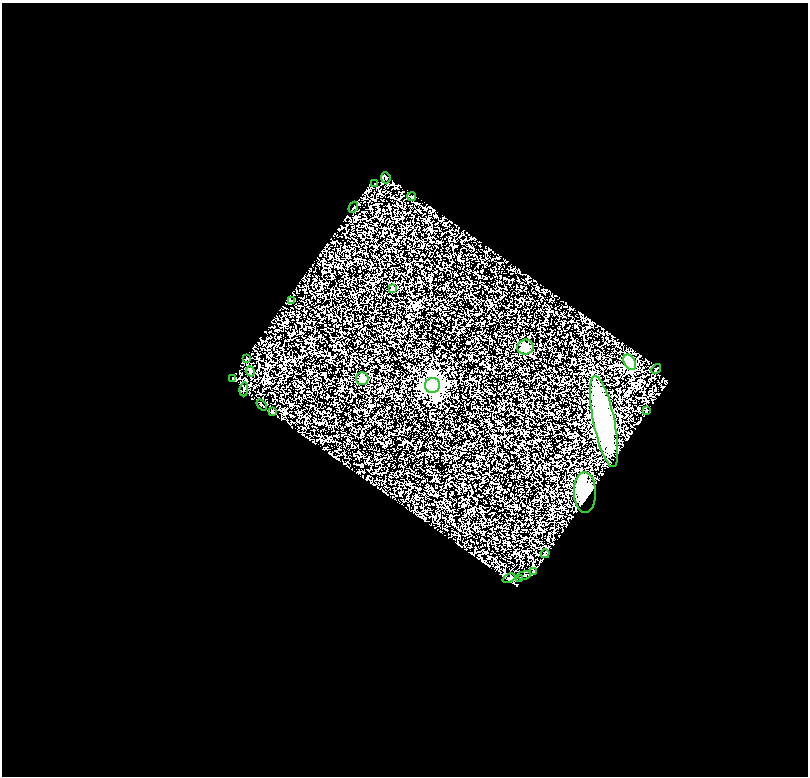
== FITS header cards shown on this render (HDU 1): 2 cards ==
NAXIS1  =                  806
NAXIS2  =                  774

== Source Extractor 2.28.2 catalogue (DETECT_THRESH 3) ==
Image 806 x 774 px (HDU 1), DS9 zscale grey, 1 PNG px = 1 image px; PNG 810 x 778 px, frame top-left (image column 1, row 774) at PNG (2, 3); each listed source drawn as its Kron ellipse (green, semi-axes under 4 px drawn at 4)
Background 0.458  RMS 0.16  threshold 0.483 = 3 sigma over >= 5 px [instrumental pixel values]
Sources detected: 25; all 25 listed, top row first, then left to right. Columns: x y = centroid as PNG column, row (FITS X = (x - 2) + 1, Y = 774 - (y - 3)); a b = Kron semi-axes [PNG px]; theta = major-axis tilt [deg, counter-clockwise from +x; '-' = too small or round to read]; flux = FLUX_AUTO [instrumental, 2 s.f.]
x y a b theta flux
386 178 5 4 - 14
375 184 2 2 - 7.3
412 197 4 2 - 15
353 207 6 2 59 11
393 289 3 3 - 16
291 301 4 2 - 5.1
525 347 8 7 - 80
247 359 3 2 - 8.3
630 362 8 5 -60 410
656 369 5 2 - 12
250 371 5 3 - 8.6
233 378 3 2 - 7.5
362 378 6 6 - 39
433 385 7 7 - 3800
244 389 7 2 83 10
262 405 6 2 -52 9.6
272 411 3 2 - 8.9
646 411 3 2 - 9.6
604 422 46 10 -78 2200
585 492 20 11 -89 920
545 554 4 3 - 13
534 571 3 2 - 7.5
524 575 6 2 12 8.3
509 578 7 2 24 12
519 578 3 2 - 6.7